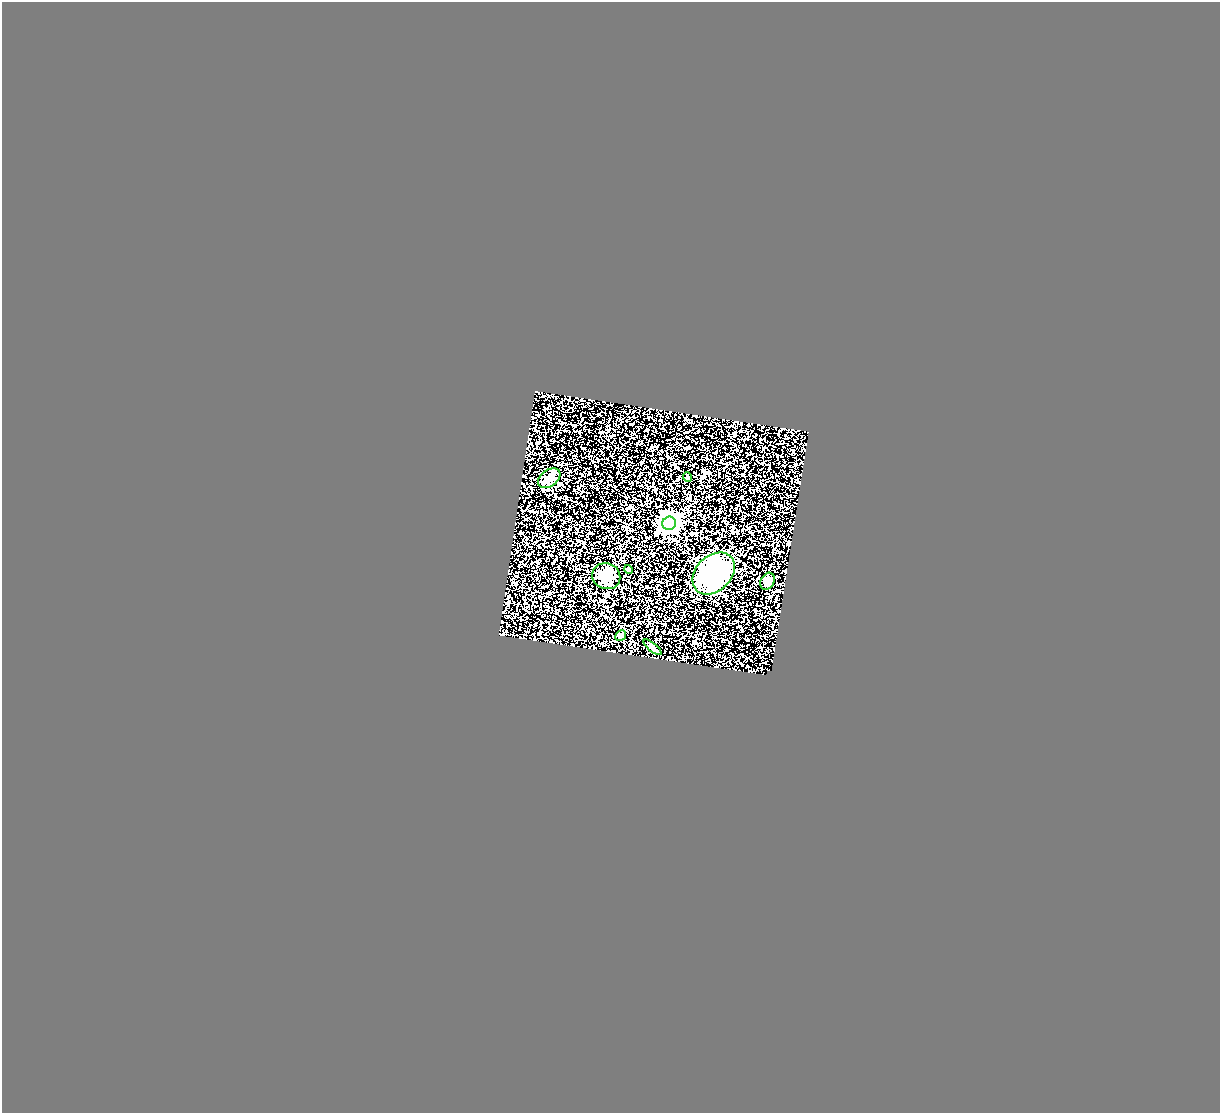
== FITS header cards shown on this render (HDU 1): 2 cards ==
NAXIS1  =                 1218
NAXIS2  =                 1111

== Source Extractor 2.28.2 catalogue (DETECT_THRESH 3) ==
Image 1218 x 1111 px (HDU 1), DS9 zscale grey, 1 PNG px = 1 image px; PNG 1222 x 1115 px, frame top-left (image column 1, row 1111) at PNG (2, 2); each listed source drawn as its Kron ellipse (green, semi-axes under 4 px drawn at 4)
Background 1.55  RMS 0.12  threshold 0.366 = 3 sigma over >= 5 px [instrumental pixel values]
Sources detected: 9; all 9 listed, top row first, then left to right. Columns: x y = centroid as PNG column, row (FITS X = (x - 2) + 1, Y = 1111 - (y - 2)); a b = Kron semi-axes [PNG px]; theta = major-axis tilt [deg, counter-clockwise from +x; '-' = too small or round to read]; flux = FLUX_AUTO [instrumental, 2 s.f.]
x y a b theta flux
687 477 5 3 - 6.9
549 478 12 8 36 73
669 523 7 6 - 3900
629 569 4 3 - 8.4
714 573 24 17 44 770
606 576 14 13 - 92
768 581 9 6 63 41
621 636 5 5 - 16
652 647 11 4 -40 16